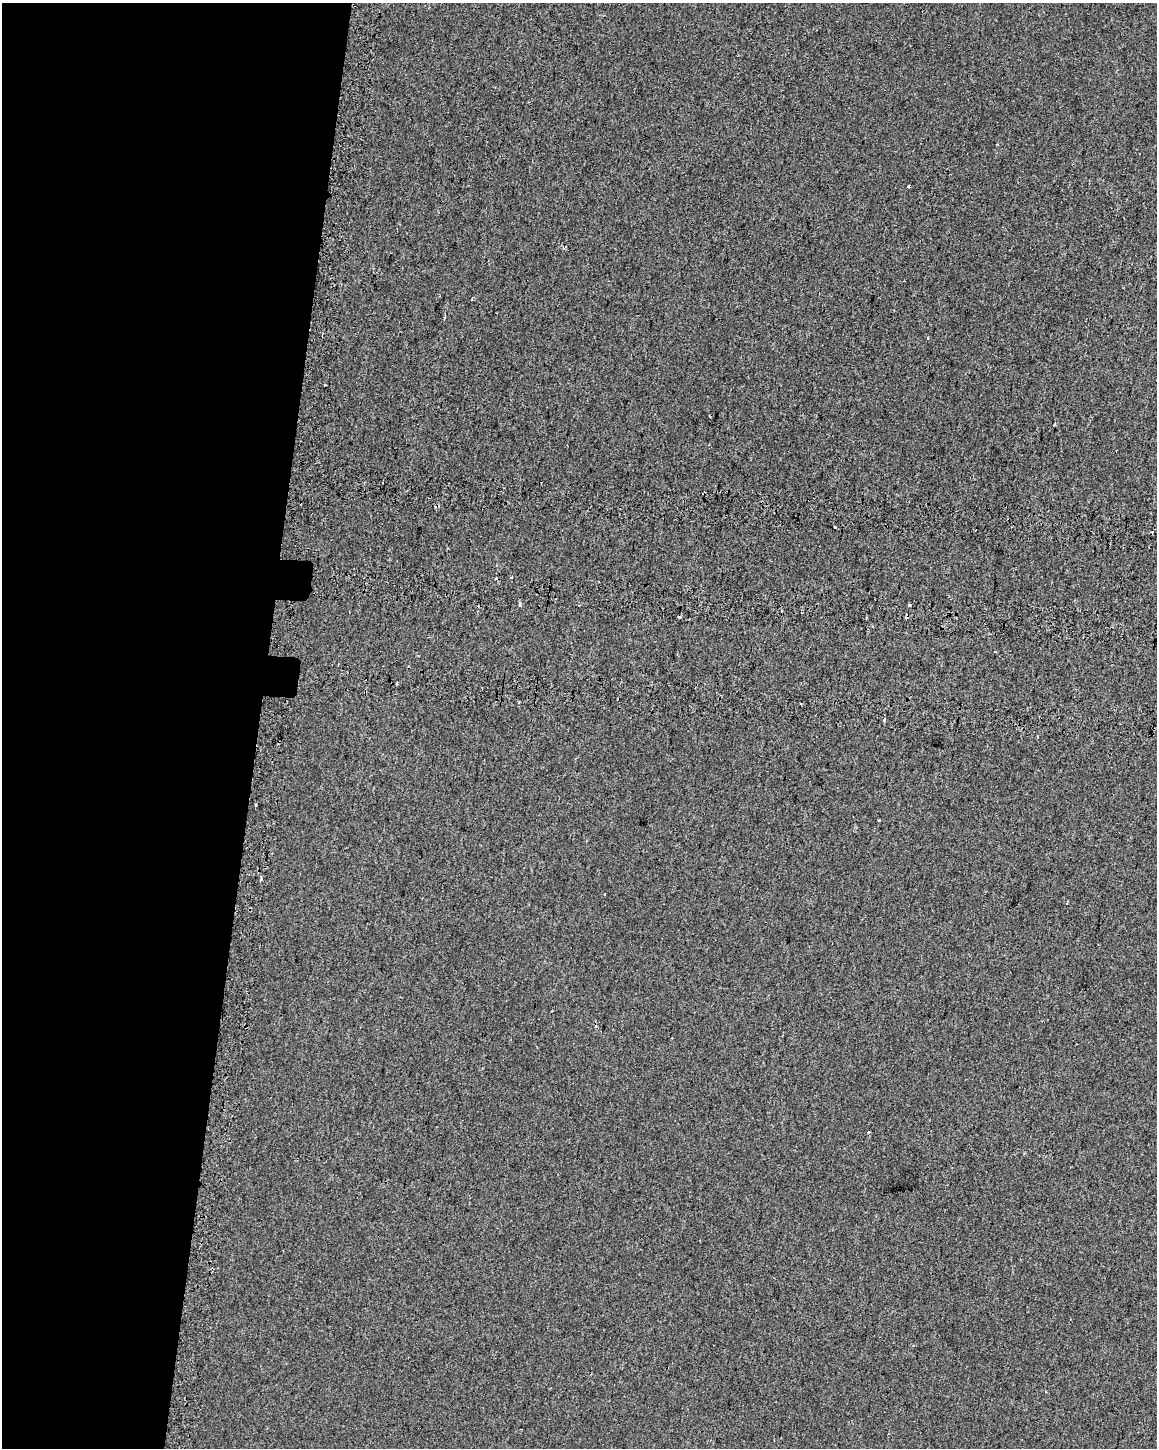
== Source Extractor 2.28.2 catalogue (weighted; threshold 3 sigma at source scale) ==
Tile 5 of 4 x 3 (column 1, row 2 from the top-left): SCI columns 44-1198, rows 1776-3221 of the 4714 x 5054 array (HDU 1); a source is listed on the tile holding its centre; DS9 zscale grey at full resolution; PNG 1159 x 1450 px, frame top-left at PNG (2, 3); no overlay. Shown black and unused: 22% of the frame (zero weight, under 2 of 3 exposures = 6% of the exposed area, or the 3 px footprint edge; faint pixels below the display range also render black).
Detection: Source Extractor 2.28.2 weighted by HDU 2 'WHT'; one run over the whole footprint, this tile lists its part. Background 7.14e-04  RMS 0.0061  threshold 0.0275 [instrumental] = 3 sigma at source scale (4.5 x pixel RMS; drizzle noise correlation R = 1.50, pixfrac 1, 0.0396/0.0396 arcsec/px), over >= 5 px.
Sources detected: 15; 4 cosmic-ray / hot-pixel residue — not listed; the other 11 listed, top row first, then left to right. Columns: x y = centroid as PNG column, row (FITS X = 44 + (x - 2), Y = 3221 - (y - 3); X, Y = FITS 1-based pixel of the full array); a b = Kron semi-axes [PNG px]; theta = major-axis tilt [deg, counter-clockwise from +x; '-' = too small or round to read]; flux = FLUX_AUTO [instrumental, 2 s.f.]
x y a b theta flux
472 298 5 2 - 0.74
835 527 3 2 - 1.1
1152 532 4 3 - 1.7
511 577 3 3 - 0.6
520 604 4 3 - 1.8
579 605 3 2 - 0.56
910 605 4 3 - 3.4
679 616 3 3 - 1.1
800 704 3 2 - 0.81
256 805 3 3 - 2
261 879 4 3 - 2